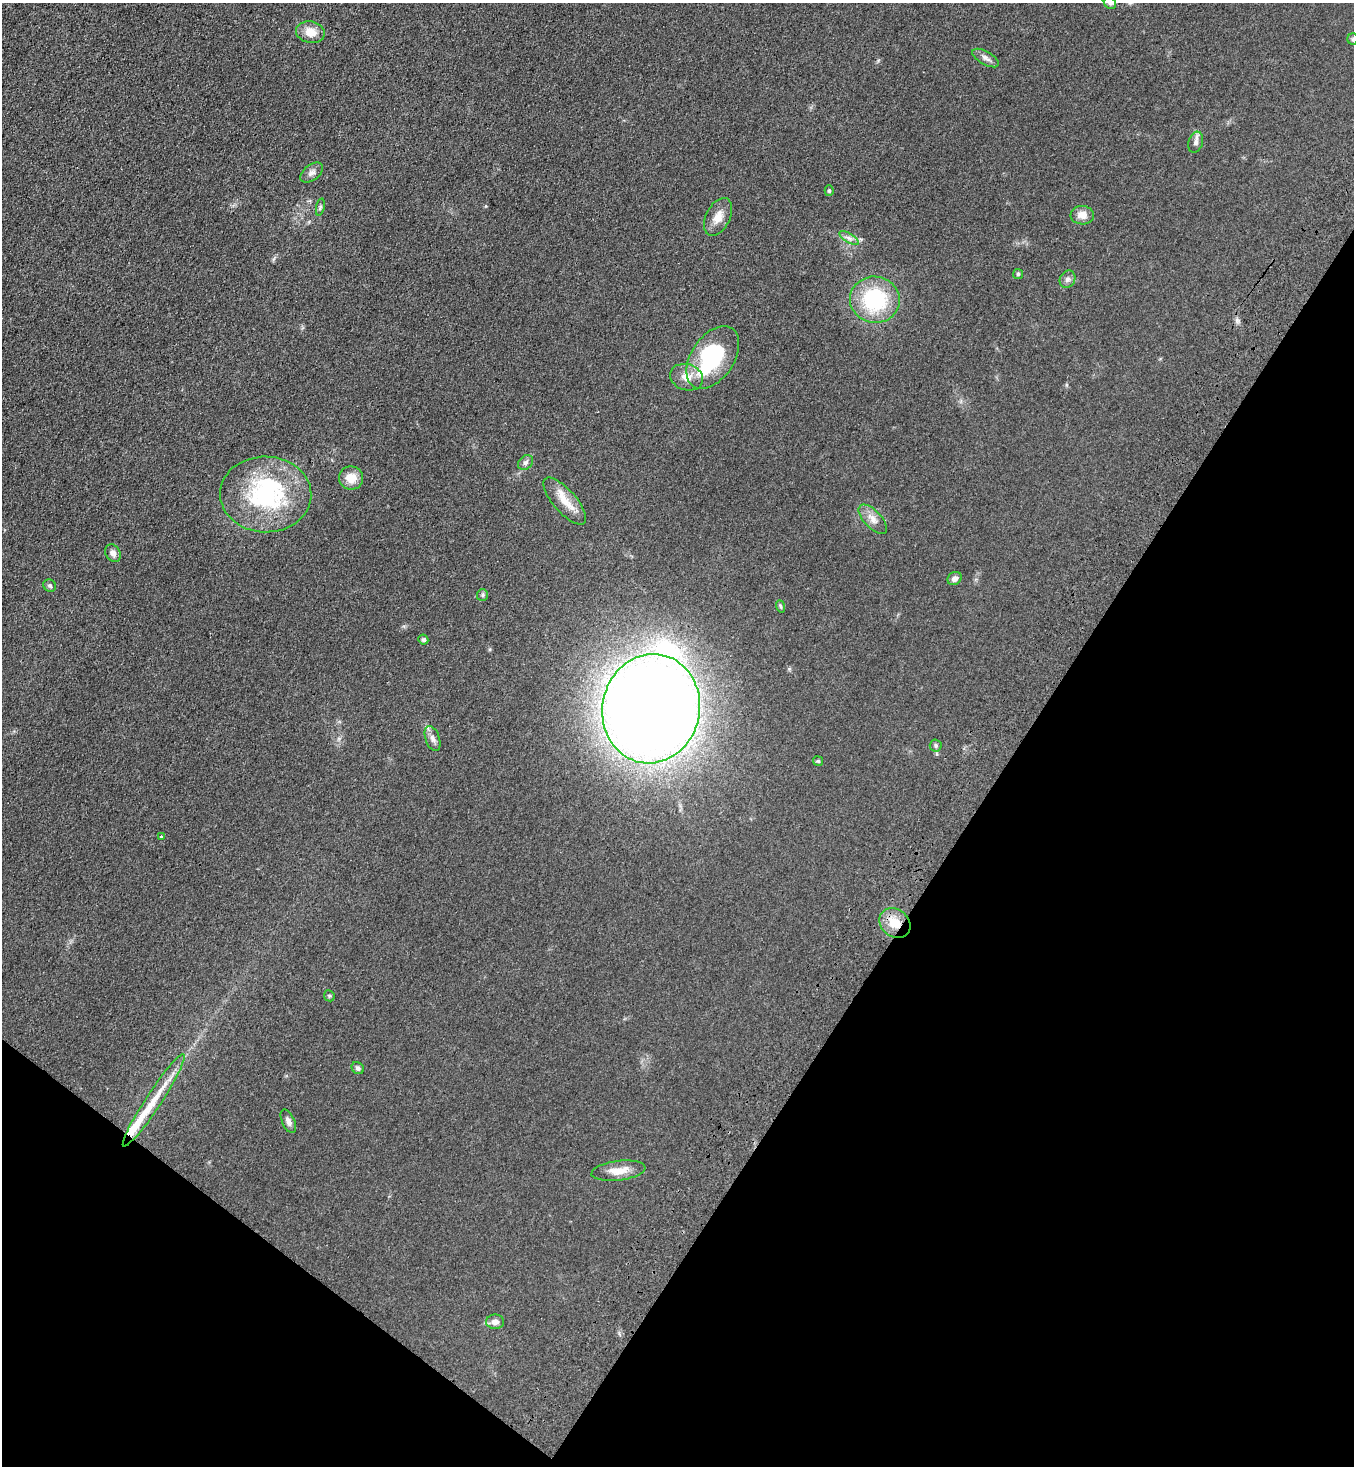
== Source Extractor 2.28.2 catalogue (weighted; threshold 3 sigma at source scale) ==
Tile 15 of 4 x 4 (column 3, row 4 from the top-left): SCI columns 2960-4311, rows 78-1541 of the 6057 x 6013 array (HDU 1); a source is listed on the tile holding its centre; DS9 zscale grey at full resolution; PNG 1356 x 1468 px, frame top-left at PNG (2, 3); each listed source drawn as its Kron ellipse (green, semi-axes under 4 px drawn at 4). Shown black and unused: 31% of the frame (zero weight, under 3 of 4 exposures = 6% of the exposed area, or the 3 px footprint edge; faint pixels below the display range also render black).
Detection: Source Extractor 2.28.2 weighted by HDU 2 'WHT'; one run over the whole footprint, this tile lists its part. Background 0.0553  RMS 0.0075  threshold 0.0337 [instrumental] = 3 sigma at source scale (4.5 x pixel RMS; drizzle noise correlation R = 1.50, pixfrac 1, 0.05/0.05 arcsec/px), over >= 5 px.
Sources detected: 44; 2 inside a brighter object's white glare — neither listed nor drawn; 3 inside a brighter listed object's ellipse — not listed separately; the other 39 listed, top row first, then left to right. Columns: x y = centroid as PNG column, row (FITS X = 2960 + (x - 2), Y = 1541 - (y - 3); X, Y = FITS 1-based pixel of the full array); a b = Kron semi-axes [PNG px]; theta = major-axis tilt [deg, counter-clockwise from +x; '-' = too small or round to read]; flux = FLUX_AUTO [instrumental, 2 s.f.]
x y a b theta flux
1110 3 6 5 - 1.4
310 32 14 10 -11 10
1353 39 5 5 - 1.3
986 58 15 6 -29 3.6
1196 142 11 7 71 3.3
312 172 13 7 38 3.6
829 191 5 4 - 1.2
320 207 8 3 77 1.2
1082 215 11 9 -2 6.2
718 217 20 12 63 8.9
849 238 11 4 -32 2.7
1018 274 5 5 - 1
1067 279 9 7 57 2.7
875 300 25 23 -9 60
713 357 35 21 56 69
686 377 17 13 -17 8.8
525 463 8 6 44 2.4
351 478 12 11 - 11
266 494 45 38 -2 94
565 501 29 11 -49 13
873 519 18 8 -46 6.2
113 553 9 7 -54 3.8
955 578 7 6 - 3.2
50 586 7 6 - 1.5
482 595 6 5 - 1.2
780 606 6 4 -71 1
423 640 5 5 - 1.6
651 709 55 48 78 1500
433 738 13 7 -70 3.8
936 745 6 6 - 1.5
818 761 5 5 - 0.93
161 836 3 3 - 1.3
895 923 17 13 -39 14
329 996 6 5 - 1.1
358 1068 7 5 -44 2
154 1100 55 8 57 22
288 1121 13 6 -66 3.1
618 1171 27 9 7 10
495 1322 9 7 2 4
Overlapping masked pixels (flux is a lower limit): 1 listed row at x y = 895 923
Isophote crosses this tile's border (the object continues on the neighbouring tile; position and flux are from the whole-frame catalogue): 2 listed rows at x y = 1110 3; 1353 39